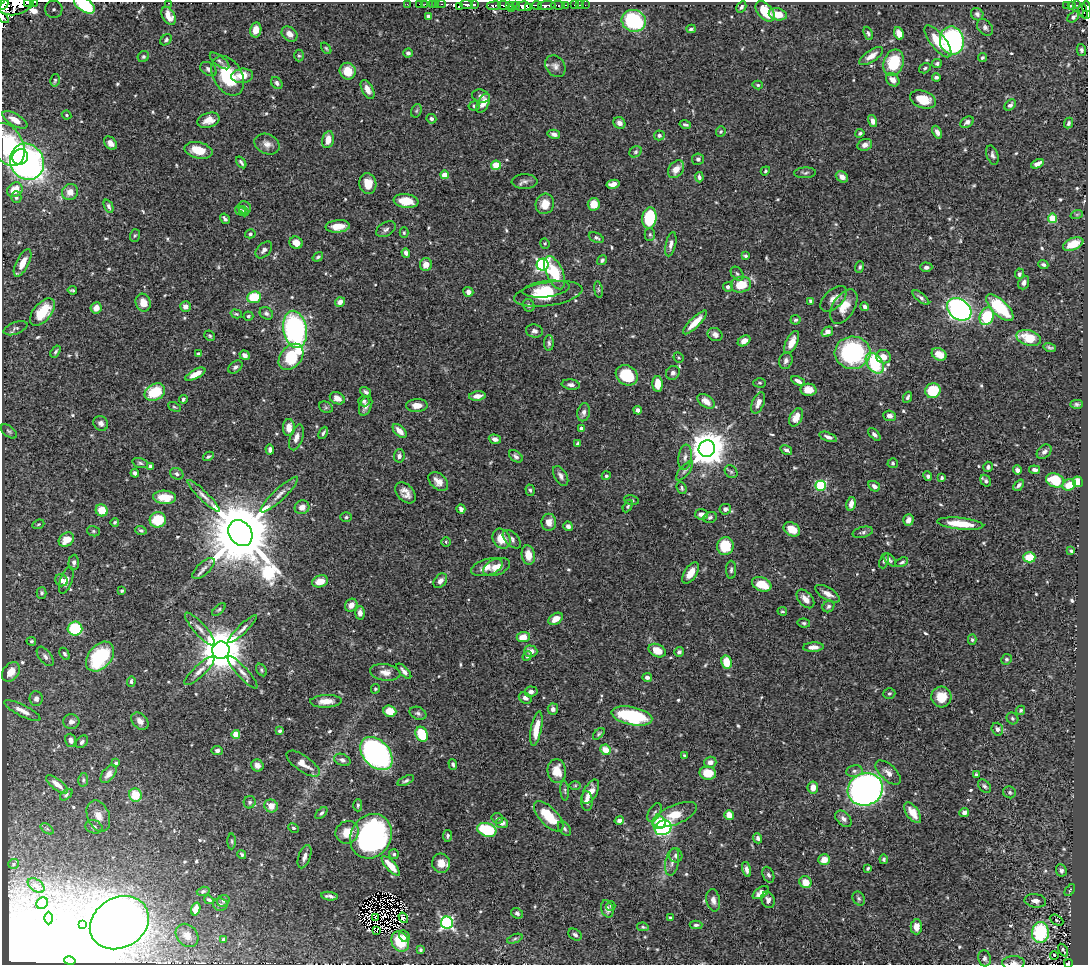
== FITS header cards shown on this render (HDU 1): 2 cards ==
NAXIS1  =                 1086
NAXIS2  =                  963

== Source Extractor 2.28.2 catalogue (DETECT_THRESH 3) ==
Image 1086 x 963 px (HDU 1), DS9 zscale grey, 1 PNG px = 1 image px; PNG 1090 x 967 px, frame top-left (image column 1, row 963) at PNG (2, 2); each listed source drawn as its Kron ellipse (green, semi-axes under 4 px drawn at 4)
Background 0.5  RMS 0.015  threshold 0.0439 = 3 sigma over >= 5 px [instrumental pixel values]
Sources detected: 637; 12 with non-positive FLUX_AUTO (blend fragments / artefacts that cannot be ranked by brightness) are neither listed nor drawn; of the other 625, the 500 brightest by FLUX_AUTO listed and drawn (125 fainter detections omitted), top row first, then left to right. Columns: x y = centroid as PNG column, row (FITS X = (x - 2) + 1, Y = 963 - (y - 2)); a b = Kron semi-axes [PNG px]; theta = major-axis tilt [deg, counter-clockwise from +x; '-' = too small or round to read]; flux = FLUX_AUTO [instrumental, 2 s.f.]
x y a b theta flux
34 2 3 2 - 29
27 3 4 2 - 230
168 3 3 2 - 4.3
407 4 2 2 - 9.1
419 4 2 2 - 2.6
425 4 2 2 - 4.8
432 4 2 2 - 9.3
436 4 2 2 - 4.1
442 4 4 3 - 7.1
3 5 6 4 46 490
17 5 17 9 17 980
84 5 12 6 -35 62
467 5 6 3 -5 220
474 5 3 3 - 84
504 5 5 3 - 220
509 5 3 2 - 10
515 5 3 3 - 55
537 5 5 3 - 150
558 5 7 3 -4 69
566 5 3 2 - 45
574 5 3 2 - 17
580 5 3 2 - 7.1
585 5 2 2 - 4.5
1066 5 2 2 - 7.9
1077 5 4 2 - 30
459 6 4 2 - 2.5
494 6 7 4 6 270
523 6 7 5 4 730
547 6 9 4 5 410
1071 6 4 3 - 120
529 7 4 3 - 190
741 7 6 4 60 2.8
1086 7 5 3 - 210
54 9 8 8 - 5.9
511 9 3 2 - 100
765 11 12 7 -49 30
1083 11 7 3 -76 36
778 14 9 6 -14 15
977 14 6 6 - 2.6
1086 15 3 2 - 22
169 16 10 6 -60 11
428 16 4 3 - 2.3
3 17 7 3 -39 240
1073 17 6 4 40 3.7
634 21 12 10 -21 98
985 27 9 7 -49 3.2
691 29 4 4 - 2.2
256 30 7 5 80 8.7
868 33 7 4 -68 2
899 33 6 4 -66 9.3
289 34 9 6 -41 6.2
166 40 6 4 41 2
938 41 19 7 -52 26
952 41 14 12 -79 180
326 48 6 4 -54 1.4
1081 50 6 4 -74 2
408 53 4 4 - 3.3
299 56 6 5 - 1.6
871 56 14 5 34 8.1
143 57 6 5 - 1.8
982 58 5 4 - 1.8
220 61 12 5 -38 3.2
894 63 13 10 72 41
937 64 5 4 - 1.9
555 66 12 9 -54 5.8
925 68 6 4 34 1.7
208 69 9 6 -33 3.3
348 71 8 8 - 18
228 76 21 14 -60 50
242 76 11 7 6 13
936 77 4 3 - 2.6
55 80 6 4 75 1.5
893 80 7 5 -45 6.8
277 83 6 5 - 2.9
758 85 5 4 - 1.4
367 89 10 5 -63 7.2
481 96 9 6 -17 4.3
923 99 13 8 -18 25
483 103 10 5 62 11
1010 105 7 4 43 2.4
474 106 6 4 10 2.1
416 111 7 5 71 1.6
66 115 5 3 - 1.4
431 119 5 4 - 2.4
15 120 14 6 -30 9.7
209 120 11 7 16 10
873 121 6 4 -76 5.1
967 122 7 5 34 3.5
619 123 6 5 - 4.7
1068 123 5 4 - 2
685 124 6 3 -14 1.9
721 132 5 5 - 1.6
937 132 7 4 -66 4.5
860 133 4 4 - 2
554 134 6 4 -15 3.7
659 135 5 5 - 2.5
328 140 9 5 78 10
110 143 7 5 -45 5.3
7 144 23 15 -62 110
267 144 13 9 -26 6.9
865 145 7 6 - 5.8
198 150 14 8 -12 19
635 152 6 5 - 1.8
992 155 10 5 -72 3.2
20 157 8 7 - 110
698 159 6 6 - 3.1
27 162 18 16 -61 360
241 162 6 3 -54 2.1
1037 164 6 4 28 6
496 165 5 4 - 34
676 169 10 7 50 12
765 171 5 4 - 1.4
805 173 11 5 2 2.5
445 175 4 4 - 20
699 177 5 4 - 2.8
842 177 6 5 - 6.1
525 181 13 7 -1 4.1
368 184 10 8 -79 13
613 184 7 4 11 7.4
15 190 8 6 34 16
70 192 8 8 - 9.7
16 197 5 5 - 2.7
406 201 12 7 -7 21
545 204 10 9 - 15
594 204 6 6 - 14
109 206 7 4 -66 2.4
245 207 7 6 - 5
240 211 6 4 -32 3.3
244 211 5 3 - 2
1077 214 6 4 19 1.5
649 218 11 7 84 55
1052 218 4 4 - 33
225 219 5 3 - 2.3
338 226 12 6 5 14
386 229 10 6 31 3.3
404 233 5 4 - 1.4
250 234 5 4 - 1.9
650 234 6 5 - 1.7
135 235 6 5 - 1.5
596 238 8 4 -24 2.3
296 243 7 6 - 8
545 243 5 4 - 1.4
671 244 12 5 78 4.6
1073 244 11 6 22 20
264 250 10 6 46 4.4
406 253 5 4 - 3.6
745 256 4 3 - 1.9
318 257 6 4 36 1.7
602 260 5 4 - 2
23 263 15 6 63 13
426 264 6 6 - 9
1043 264 5 4 - 2.2
543 265 6 6 - 200
860 267 6 4 71 1.8
926 267 6 4 -1 3.2
555 273 17 8 -66 36
737 274 8 5 -49 2.2
1019 274 5 4 - 2.8
1024 283 7 5 69 4.2
741 285 10 7 12 24
728 287 5 5 - 2.7
546 289 24 8 7 20
72 290 5 3 - 1.4
598 290 8 4 -81 1.7
468 292 5 5 - 4.2
548 294 34 12 9 34
254 297 7 6 - 32
921 298 10 4 -40 2.8
834 299 16 9 43 8.9
811 301 4 4 - 3
340 302 5 4 - 5.6
143 303 9 7 -70 10
529 305 6 5 - 2.5
844 306 19 11 58 17
185 307 5 5 - 6.4
865 307 4 4 - 3.5
96 308 6 5 - 6.8
1000 308 17 8 -44 59
959 309 13 10 -37 410
42 312 16 9 50 30
266 313 7 5 -33 2.7
236 314 6 3 -16 1.5
248 316 5 4 - 1.8
987 316 9 7 68 49
795 320 5 4 - 1.8
695 322 16 5 45 15
16 328 12 6 20 2.9
295 329 19 11 -80 220
534 331 8 6 -9 3.8
827 332 6 4 35 6.8
715 334 8 6 -33 4.2
210 336 5 5 - 1.7
1029 338 12 7 -15 26
744 341 7 5 33 7.2
792 342 12 5 65 12
549 343 8 5 89 2.3
1050 348 6 3 -17 2
56 351 6 3 56 1.6
198 353 4 4 - 1.5
852 353 18 16 5 130
939 354 8 6 -29 14
245 355 5 4 - 4.2
291 357 15 10 49 50
883 357 7 6 - 8.6
678 358 5 5 - 1.5
786 361 8 6 72 3.5
875 363 11 7 -55 67
235 367 8 5 38 3
673 373 7 6 - 3.2
195 374 11 4 28 10
627 375 11 9 -30 41
798 381 7 4 -28 4.3
760 383 6 4 -1 1.6
658 384 8 5 -88 15
571 385 9 5 -6 4
808 390 8 6 -3 10
933 391 8 7 - 38
155 392 11 8 28 37
366 392 6 3 -33 2.3
477 396 8 4 8 6.7
908 397 6 4 62 2.2
337 398 8 5 -26 8
183 399 4 3 - 1.9
364 401 5 5 - 2
706 401 9 6 -35 8.9
758 403 11 6 69 7
1077 404 6 4 1 2.1
417 405 11 6 2 8.8
366 406 10 6 68 5.4
174 407 7 4 -26 1.4
326 407 7 5 -29 1.9
638 410 4 4 - 3.4
584 412 9 6 77 4.7
889 416 6 5 - 4.9
796 417 10 6 64 11
101 423 8 7 - 4
289 427 8 6 -89 11
581 429 3 3 - 4.6
9 431 9 5 -36 2.1
400 431 8 5 -45 8.5
323 433 6 3 65 1.8
874 434 8 4 -47 2.8
296 437 13 6 71 7.5
828 437 9 4 -21 4.1
495 439 6 4 -18 4
578 444 4 4 - 2.3
270 449 5 4 - 3
707 449 8 8 - 2400
786 450 6 4 -34 3.5
1044 452 8 6 41 3.8
208 456 6 4 30 1.6
399 456 6 5 - 3
516 456 8 5 -37 2.8
685 457 12 6 82 4.8
140 463 8 5 -16 1.9
893 463 5 5 - 1.5
150 466 4 3 - 2.4
988 467 5 4 - 2.6
1017 470 5 4 - 4.3
1035 470 5 3 - 3.8
685 471 12 5 50 2.7
731 472 7 5 -45 1.7
135 473 4 3 - 2.7
177 474 7 5 -28 2.7
561 476 11 6 -60 4.1
606 476 4 4 - 1.8
928 476 5 4 - 2.5
942 478 4 3 - 1.8
1055 480 9 7 -18 34
438 481 11 7 -42 8.6
986 481 6 5 - 2
1078 482 5 5 - 13
1019 485 6 3 47 2.6
1069 485 7 5 27 14
821 486 5 5 - 81
874 486 6 5 - 4.2
682 488 6 4 -71 2
530 490 6 4 -72 1.8
405 493 12 8 -47 7.6
279 495 25 6 43 8
203 496 22 4 -45 5.7
165 497 11 6 -2 19
632 500 7 4 -9 1.9
851 504 7 4 78 6.8
628 506 7 4 62 1.6
302 507 7 7 - 7.3
461 509 5 4 - 3.9
725 509 6 5 - 4.4
102 510 6 6 - 20
701 514 6 5 - 5.2
346 517 6 4 1 1.8
710 517 7 5 23 2.8
158 520 8 7 - 30
908 520 6 5 - 6.3
115 522 4 3 - 1.4
549 522 8 7 - 8.5
38 524 6 4 21 1.4
960 524 23 6 -6 26
568 526 5 4 - 3.1
792 529 9 6 -32 16
141 530 6 4 -18 1.9
93 531 6 5 - 1.6
863 532 10 5 14 2.8
240 533 14 11 -55 13000
502 539 10 8 -60 18
512 539 11 6 -46 3.6
66 540 8 6 39 16
446 542 5 4 - 1.4
725 546 9 8 - 28
1071 551 4 3 - 1.7
528 555 10 6 -82 13
1029 557 6 5 - 23
890 560 8 4 -47 2.1
884 561 8 4 69 2.1
74 562 8 5 86 3.2
902 562 6 3 25 1.7
487 567 16 8 15 8.6
496 567 14 8 22 9.6
204 569 14 6 43 4.6
731 570 9 5 88 2.4
691 573 12 6 57 10
61 580 6 6 - 5.8
66 580 14 6 71 6.6
320 581 8 6 16 14
440 581 8 5 51 4.6
762 584 10 7 -21 23
122 591 4 4 - 1.7
41 593 6 5 - 2.1
828 594 13 6 -31 7.4
805 599 11 6 -48 6.9
351 605 7 6 - 6.2
828 606 6 5 - 2.3
219 609 8 4 41 1.7
782 611 5 4 - 1.6
360 613 7 5 88 5.2
556 619 8 5 30 9
804 623 6 4 -10 1.8
75 628 7 7 - 57
200 629 21 6 -48 6.7
242 629 19 4 44 5.2
523 637 6 5 - 14
972 640 5 4 - 1.7
31 641 5 4 - 1.5
813 647 10 4 3 5.9
221 650 9 8 - 4200
531 651 6 5 - 6.8
657 651 9 6 -26 16
679 652 5 4 - 2.8
65 654 7 4 -56 2.1
45 656 11 6 -52 3.3
527 656 5 4 - 1.7
100 657 17 11 50 73
1006 659 5 5 - 2.1
726 662 7 5 -80 22
261 670 7 4 -55 1.7
199 671 20 6 43 6.6
404 671 9 4 -47 4.4
11 672 11 8 52 8.9
242 672 21 5 -47 5.9
385 672 15 8 -8 7.7
647 677 5 4 - 3.1
131 681 5 3 - 2
375 689 5 4 - 1.5
531 692 6 5 - 4.1
889 693 6 5 - 1.8
941 697 10 10 - 18
525 698 7 5 -30 4
36 699 7 6 - 4.3
326 701 16 6 3 11
553 709 5 5 - 3.9
1021 710 5 4 - 1.6
22 711 20 5 -27 8.3
390 711 6 5 - 18
418 713 9 6 -24 2.8
632 716 20 9 -12 89
1012 718 6 5 - 1.7
140 721 10 7 -46 5.5
71 722 8 7 - 4.6
536 729 17 5 79 18
997 729 6 5 - 3.5
280 731 4 3 - 2
236 734 4 4 - 21
422 734 8 6 -67 45
599 734 7 4 45 1.6
71 740 7 5 -72 4.7
82 742 7 5 48 2.7
217 750 5 4 - 2.8
605 750 5 5 - 13
376 754 19 13 -47 320
684 755 3 3 - 1.4
342 760 8 5 -24 3.1
710 762 6 5 - 5.5
116 763 4 3 - 1.5
303 764 19 8 -35 10
453 764 5 3 - 2
257 765 6 6 - 4.8
557 771 12 9 -84 16
854 771 8 5 9 3.3
888 772 15 7 -42 6.4
708 773 8 6 -9 17
108 774 10 6 52 5.7
976 775 3 3 - 1.7
83 780 7 5 78 1.7
406 781 9 4 26 2.3
57 784 13 5 -38 8.9
575 786 6 4 1 1.5
984 786 8 5 -48 2.3
813 788 6 5 - 8.5
865 789 18 16 21 600
565 791 10 4 -86 1.8
591 792 13 6 62 11
1010 792 6 6 - 2
66 795 7 4 38 1.8
135 795 7 6 - 23
587 801 10 5 -87 5.2
250 802 6 6 - 2.8
358 805 6 4 89 1.7
271 806 7 6 - 9.5
654 812 10 5 60 3
964 812 5 4 - 4.6
321 813 7 4 45 2.1
913 813 12 6 -55 12
675 815 23 9 23 26
729 815 5 4 - 11
98 816 16 11 -67 9.9
549 816 19 9 -47 33
497 818 6 5 - 2.2
843 819 10 6 -45 4.4
619 820 5 4 - 3.7
502 823 6 5 - 4.7
659 823 6 6 - 21
94 827 8 6 -16 3.6
293 828 6 4 -26 1.4
663 828 8 7 - 150
47 829 7 4 -36 2.1
564 829 8 5 -51 2.3
487 830 9 6 -18 52
347 832 12 11 - 15
371 836 23 20 58 260
447 836 6 4 80 2
758 838 5 4 - 3
232 841 8 4 -89 1.4
242 854 5 4 - 1.7
394 854 5 5 - 1.7
676 855 7 6 - 3.4
305 857 12 6 71 5.6
884 859 4 3 - 1.8
824 860 6 5 - 9.8
672 862 14 6 78 6
441 863 9 9 - 11
14 864 5 5 - 1.4
391 866 12 4 -48 18
868 868 4 3 - 1.4
747 869 8 4 -74 3.9
1061 870 6 5 - 2.9
768 875 8 5 -68 2.8
805 882 6 6 - 12
36 885 9 6 -37 3.1
1070 890 7 3 54 1.4
203 891 6 4 16 1.9
761 893 9 5 33 6.9
330 896 8 3 -7 3.4
859 899 7 5 -59 2.2
209 900 5 3 - 2
713 900 11 6 -79 4.8
768 900 8 6 -68 4.8
223 901 6 5 - 2.3
1035 901 11 6 -9 7
42 903 6 5 - 2.5
220 905 7 6 - 2.3
611 906 5 4 - 1.5
196 909 6 4 72 9.8
607 909 9 6 -72 4.9
517 913 6 5 - 2.5
375 917 3 2 - 1.8
49 918 6 4 90 1.5
403 918 5 3 - 2.6
670 918 4 3 - 2.2
1056 920 7 5 -28 1.7
119 923 31 25 30 700
447 923 6 6 - 180
82 924 3 3 - 1.5
696 925 6 4 0 2
643 927 6 4 -11 1.9
916 927 7 6 - 9.4
376 931 3 2 - 3.9
1040 933 10 8 89 96
187 935 13 10 -48 9.1
575 935 7 5 -35 2.7
404 936 6 5 - 2.6
224 939 4 3 - 2.6
515 939 8 4 21 1.9
400 942 10 8 -64 26
421 950 4 3 - 1.7
1063 950 7 3 -59 2.2
1054 955 4 3 - 4.4
984 958 8 6 -82 3.3
70 961 6 2 -12 1.6
1013 963 11 7 1 5.8
1068 963 4 3 - 38
At the frame edge (FLAGS 8, measured only in part): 12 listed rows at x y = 34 2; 27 3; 168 3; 3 5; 17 5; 84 5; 1086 7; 1086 15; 3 17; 400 942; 1013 963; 1068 963
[125 fainter detections neither listed nor drawn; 12 non-positive-flux detections neither listed nor drawn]